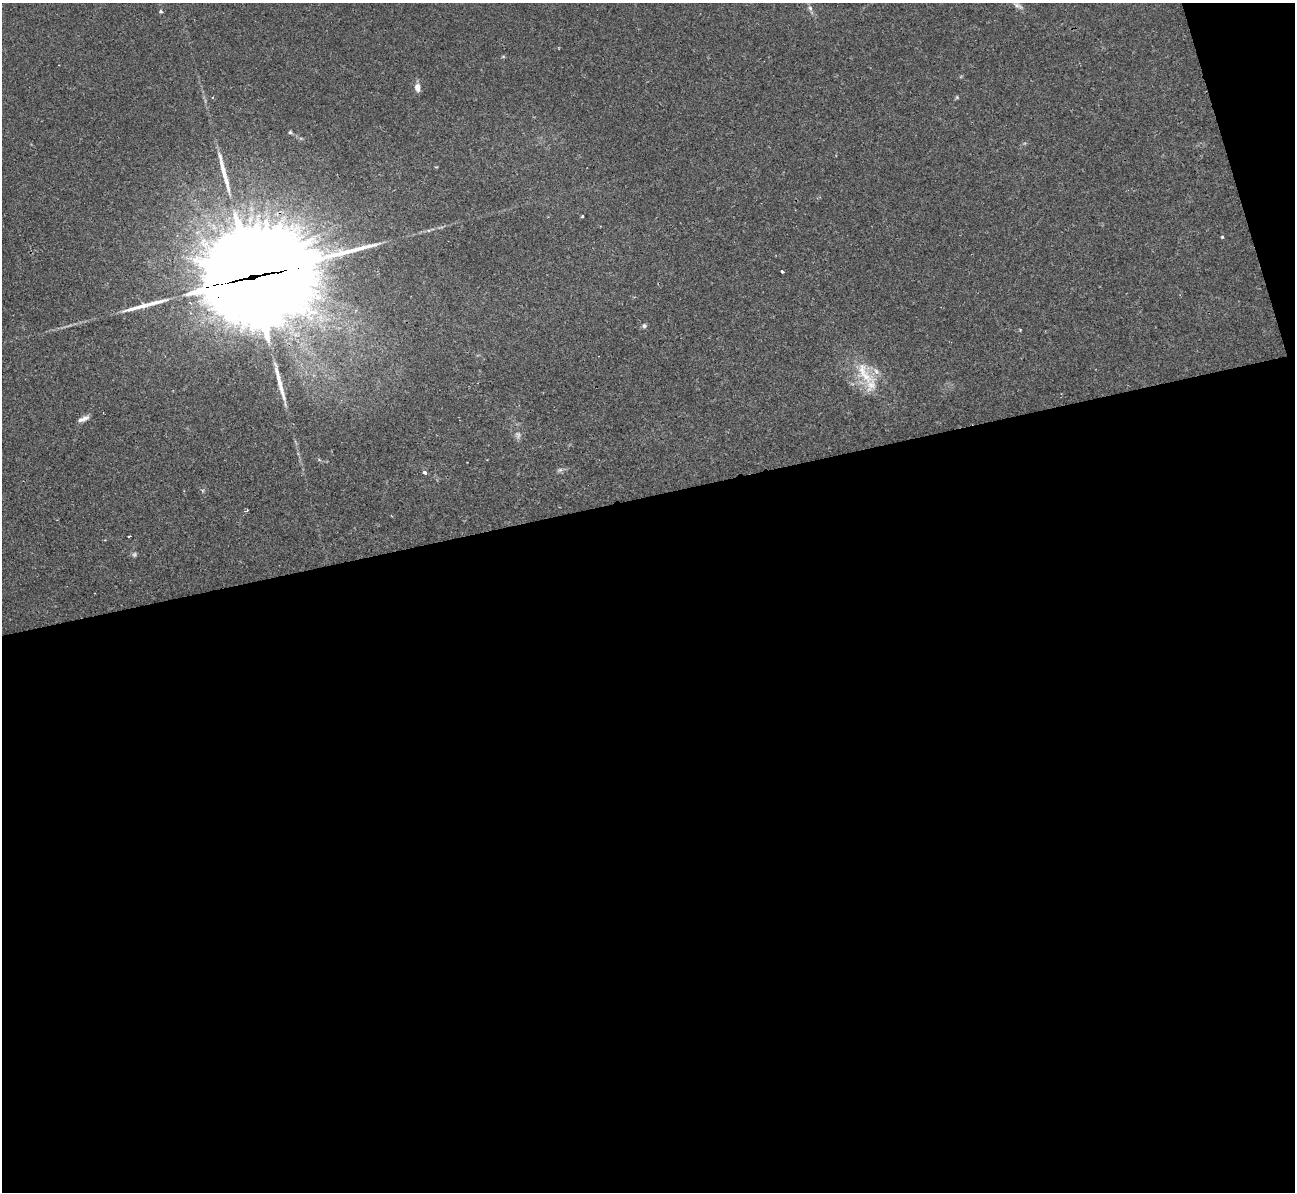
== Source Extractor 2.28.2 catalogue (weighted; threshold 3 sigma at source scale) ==
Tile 16 of 4 x 4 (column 4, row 4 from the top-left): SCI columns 3892-5184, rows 306-1495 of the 5236 x 5221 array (HDU 1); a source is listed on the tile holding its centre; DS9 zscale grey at full resolution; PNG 1297 x 1194 px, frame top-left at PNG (2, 3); no overlay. Shown black and unused: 60% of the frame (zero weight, under 2 of 3 exposures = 3% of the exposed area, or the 3 px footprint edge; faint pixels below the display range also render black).
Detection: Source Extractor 2.28.2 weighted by HDU 2 'WHT'; one run over the whole footprint, this tile lists its part. Background 0.0213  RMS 0.0039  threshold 0.0176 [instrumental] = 3 sigma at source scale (4.5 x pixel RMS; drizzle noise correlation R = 1.50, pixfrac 1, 0.05/0.05 arcsec/px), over >= 5 px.
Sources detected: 27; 1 too faint to see at this stretch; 3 long thin detections or spike segments (spike, bleed or trail) — not listed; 4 inside a brighter listed object's ellipse — not listed separately; the other 19 listed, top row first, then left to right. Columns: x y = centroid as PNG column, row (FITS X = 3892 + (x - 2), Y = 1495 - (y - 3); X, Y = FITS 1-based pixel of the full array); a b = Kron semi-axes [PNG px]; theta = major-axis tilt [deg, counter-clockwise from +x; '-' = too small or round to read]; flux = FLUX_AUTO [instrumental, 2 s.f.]
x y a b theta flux
1018 6 16 7 -27 2
810 8 6 6 - 0.99
160 12 4 3 - 1
503 56 6 4 1 0.41
417 87 9 6 -84 2.6
957 97 6 4 48 0.47
290 132 5 4 - 0.61
582 216 3 3 - 0.45
1222 237 4 4 - 0.44
782 271 3 3 - 0.69
250 278 50 30 10 13000
644 326 6 5 - 0.87
862 371 26 13 -87 9
876 371 9 6 -62 1.8
85 418 10 7 24 1.5
518 435 10 7 -80 1.5
560 470 8 5 19 0.95
425 472 3 3 - 4
129 536 4 2 - 0.58
Overlapping masked pixels (flux is a lower limit): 1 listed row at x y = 250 278